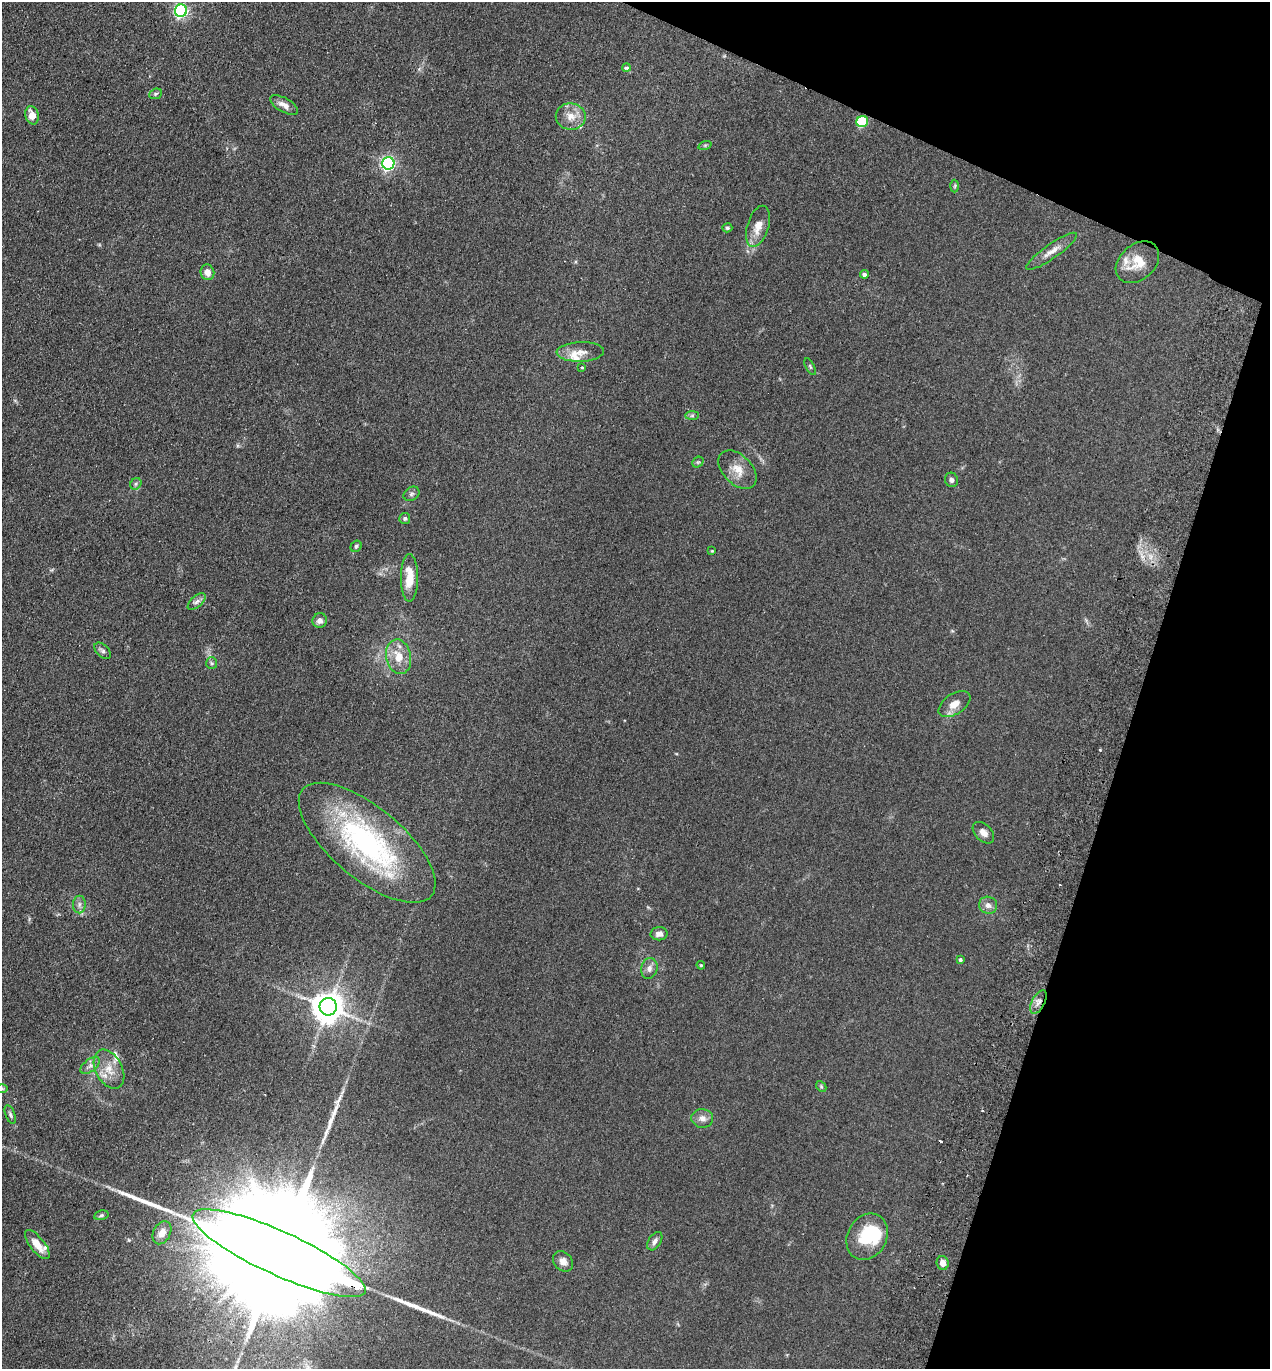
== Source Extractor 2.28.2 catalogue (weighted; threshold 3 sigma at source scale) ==
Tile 8 of 4 x 4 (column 4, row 2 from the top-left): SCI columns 3999-5266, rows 2756-4122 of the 5589 x 5512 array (HDU 1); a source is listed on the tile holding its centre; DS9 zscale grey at full resolution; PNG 1272 x 1371 px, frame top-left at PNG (2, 2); each listed source drawn as its Kron ellipse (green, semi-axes under 4 px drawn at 4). Shown black and unused: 16% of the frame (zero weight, under 2 of 3 exposures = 3% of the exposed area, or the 3 px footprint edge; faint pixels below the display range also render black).
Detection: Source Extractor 2.28.2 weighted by HDU 2 'WHT'; one run over the whole footprint, this tile lists its part. Background 0.0961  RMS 0.01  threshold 0.0459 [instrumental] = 3 sigma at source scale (4.5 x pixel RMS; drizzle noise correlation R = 1.50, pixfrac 1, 0.05/0.05 arcsec/px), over >= 5 px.
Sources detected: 73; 1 inside a brighter object's white glare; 4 cosmic-ray / hot-pixel residue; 2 long thin detections or spike segments (spike, bleed or trail) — neither listed nor drawn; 7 inside a brighter listed object's ellipse — not listed separately; the other 59 listed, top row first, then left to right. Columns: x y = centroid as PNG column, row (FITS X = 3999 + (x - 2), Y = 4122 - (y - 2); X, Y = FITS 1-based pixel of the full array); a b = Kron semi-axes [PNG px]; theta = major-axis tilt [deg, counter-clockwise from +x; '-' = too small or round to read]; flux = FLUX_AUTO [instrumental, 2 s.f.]
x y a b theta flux
181 11 6 6 - 200
626 68 4 3 - 3.9
156 94 7 5 23 1.7
284 105 16 7 -30 6.3
32 115 9 6 -75 9.2
571 116 15 13 -7 11
862 122 6 5 - 63
705 145 7 4 18 1.3
388 163 6 6 - 220
955 186 6 4 88 1.3
758 226 21 10 73 13
727 228 5 4 - 1.4
1052 251 30 7 35 9.5
1137 262 24 17 42 20
207 272 8 6 -74 7
864 274 4 4 - 3
580 352 24 10 2 10
810 367 9 4 -63 1.6
582 368 3 3 - 1.5
692 416 7 4 1 1.9
698 462 6 4 41 1.4
738 470 23 14 -46 14
951 480 7 6 - 2.9
136 484 6 5 - 1.9
411 494 8 6 32 2.5
405 518 5 5 - 2
356 546 6 5 - 1.9
712 551 4 3 - 0.75
409 578 24 8 90 20
197 602 11 5 42 3.7
320 620 7 7 - 5
102 651 10 6 -43 3
398 657 17 12 -79 17
212 663 6 5 - 1.8
954 704 18 10 34 10
983 833 13 8 -44 5.7
367 843 83 35 -40 200
79 904 9 6 89 3.5
988 905 9 8 - 5.4
659 934 8 6 3 4.8
960 959 3 3 - 2
701 965 4 3 - 0.97
649 968 11 8 76 5
1038 1002 13 6 62 6
328 1007 8 8 - 1700
90 1065 11 6 38 4.2
109 1069 21 13 -62 16
821 1086 6 4 -48 1.4
2 1088 6 4 -1 1.2
10 1114 10 5 -68 2.1
702 1118 11 9 -6 6.3
101 1215 7 4 12 1.7
162 1233 12 8 62 9.7
867 1237 24 19 61 45
655 1241 10 6 57 3.8
37 1245 18 7 -51 15
279 1253 94 22 -24 95000
563 1261 11 8 -46 6.4
943 1263 7 6 - 6.9
Overlapping masked pixels (flux is a lower limit): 2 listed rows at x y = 1038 1002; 279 1253
Isophote crosses this tile's border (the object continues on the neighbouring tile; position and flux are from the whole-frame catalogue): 2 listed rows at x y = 2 1088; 279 1253